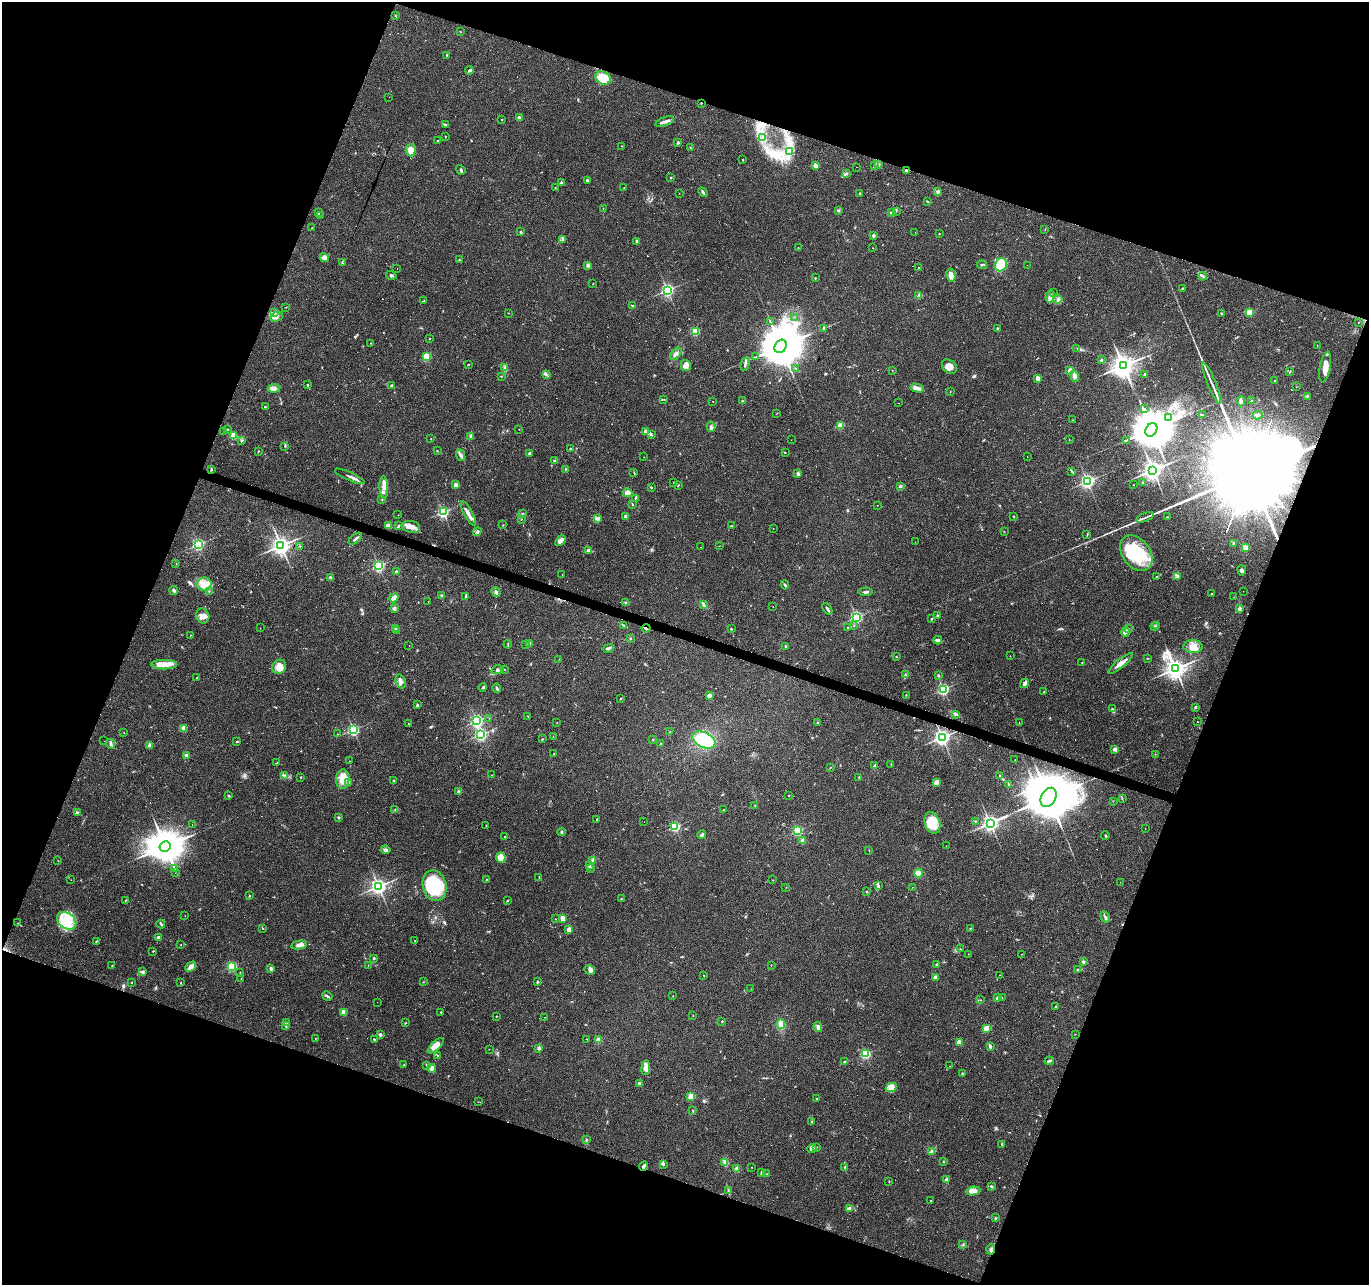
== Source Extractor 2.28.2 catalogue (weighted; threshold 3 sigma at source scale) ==
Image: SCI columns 1-5465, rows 210-5339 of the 5469 x 5613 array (HDU 1 of 3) = the unmasked area's bounding box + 8 px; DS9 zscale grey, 4 x 4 block average (1 PNG px = mean of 4 x 4 image px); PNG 1371 x 1287 px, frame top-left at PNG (2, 2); each listed source drawn as its Kron ellipse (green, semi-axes under 4 px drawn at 4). Shown black and unused: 40% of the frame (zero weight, under 2 of 3 exposures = <1% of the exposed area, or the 3 px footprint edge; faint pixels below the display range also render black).
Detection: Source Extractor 2.28.2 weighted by HDU 2 'WHT'. Background 0.0349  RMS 0.004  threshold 0.018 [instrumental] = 3 sigma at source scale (4.5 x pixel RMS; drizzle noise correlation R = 1.50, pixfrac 1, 0.0396/0.0396 arcsec/px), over >= 5 px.
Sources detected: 664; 2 too faint to see at this stretch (4 x 4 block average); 11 inside a brighter object's white glare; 79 cosmic-ray / hot-pixel residue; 1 long thin detection or spike segment (spike, bleed or trail) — neither listed nor drawn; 14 coinciding with a brighter row at this scale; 28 inside a brighter listed object's ellipse — not listed separately; of the other 529, all 500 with FLUX_AUTO >= 0.489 (the completeness limit of this list) listed and drawn (29 fainter detections not listed), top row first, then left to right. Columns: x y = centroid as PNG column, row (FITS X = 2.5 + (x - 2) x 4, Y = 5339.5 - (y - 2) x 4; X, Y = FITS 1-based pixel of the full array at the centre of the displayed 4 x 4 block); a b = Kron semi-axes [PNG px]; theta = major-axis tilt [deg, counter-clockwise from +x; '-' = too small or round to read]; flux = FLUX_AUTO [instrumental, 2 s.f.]
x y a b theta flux
396 16 3 2 - 1.4
461 32 2 2 - 0.68
447 55 2 2 - 3.8
469 70 4 3 - 3.4
603 78 8 6 -26 50
389 97 2 2 - 0.8
701 103 2 2 - 2.4
519 118 2 2 - 19
502 119 2 2 - 1.1
665 122 10 2 19 10
445 125 4 2 - 4.9
445 137 2 2 - 1.1
762 137 2 2 - 0.66
438 141 2 2 - 0.86
678 143 3 2 - 2.8
621 146 2 2 - 0.8
690 147 2 2 - 1.2
411 150 6 5 - 20
790 151 3 2 - 2.3
742 160 2 2 - 2.4
879 164 3 2 - 1.4
874 165 2 2 - 1.1
815 166 2 2 - 34
856 167 2 2 - 1.2
461 170 5 2 - 3.4
907 171 3 3 - 4
847 173 2 2 - 0.96
671 178 2 2 - 5.4
587 180 2 2 - 9
562 182 3 2 - 1.8
555 188 2 2 - 1.2
624 188 2 2 - 0.53
703 192 5 2 - 3.2
937 192 3 3 - 3.7
679 193 2 2 - 0.51
860 193 2 2 - 1.4
927 201 3 2 - 2.7
603 209 2 2 - 0.73
838 210 3 2 - 1.5
896 211 2 2 - 1.2
892 212 3 2 - 3.7
318 213 2 2 - 2.2
320 216 2 2 - 0.65
312 228 2 2 - 0.77
1045 230 2 2 - 0.68
520 232 3 2 - 2.3
915 233 2 2 - 0.73
939 234 2 2 - 0.83
873 236 3 2 - 4.3
563 239 4 2 - 1.7
637 241 2 2 - 11
798 248 2 2 - 0.62
873 248 2 2 - 0.75
324 257 4 4 - 8.9
459 260 2 2 - 1.5
342 262 4 2 - 1.3
588 265 2 2 - 23
982 265 5 2 - 3.3
1001 265 7 5 63 53
1027 265 2 2 - 0.49
397 268 2 2 - 2.5
919 268 2 2 - 4.2
391 275 5 3 - 3.9
951 275 7 3 -78 18
1203 276 4 2 - 3.3
815 278 2 2 - 1.6
593 284 2 2 - 0.51
1182 289 3 2 - 1.8
667 290 2 2 - 530
1053 293 2 2 - 0.61
919 296 4 3 - 9.8
1050 297 6 3 77 14
1058 299 4 3 - 5.4
424 301 2 2 - 0.93
633 306 4 2 - 2.4
286 307 2 2 - 0.85
274 312 4 3 - 4.7
1249 312 2 2 - 94
508 313 2 2 - 0.87
1222 313 2 2 - 1.1
276 317 6 4 22 9.6
795 317 2 2 - 0.72
770 322 2 2 - 0.94
1358 323 2 2 - 1.3
823 328 3 2 - 3.1
997 329 3 2 - 1.5
695 332 2 2 - 130
430 338 2 2 - 1.2
371 343 2 2 - 0.76
1317 345 2 2 - 0.78
781 346 7 5 55 11000
1077 348 2 2 - 1.9
676 354 7 3 46 8.3
427 356 2 2 - 130
756 357 2 2 - 1.1
1101 360 2 2 - 8.6
468 364 2 2 - 1.7
745 364 7 2 76 5.5
686 365 5 5 - 18
1123 366 4 3 - 2500
949 367 8 6 -38 17
1325 367 15 5 79 26
505 368 2 2 - 1.2
796 368 2 2 - 0.93
892 370 2 2 - 0.67
1070 370 2 2 - 35
1290 372 2 2 - 1.2
1144 374 3 2 - 2.3
546 375 2 2 - 1.6
501 376 2 2 - 1.5
1075 376 5 4 - 6.6
1038 378 2 2 - 36
1275 381 2 2 - 1.6
1212 383 22 2 -67 16
307 385 2 2 - 5.1
391 385 2 2 - 4
1296 387 2 2 - 0.54
274 388 6 3 6 7.5
917 388 7 3 -13 7.6
950 392 2 2 - 0.62
1307 396 2 2 - 0.82
664 399 2 2 - 0.9
713 401 2 2 - 0.68
742 401 2 2 - 2.6
1241 401 5 4 - 5.2
1251 401 4 2 - 2.3
898 403 2 2 - 0.53
265 407 2 2 - 5.9
1144 408 2 2 - 1
777 413 2 2 - 0.67
1202 414 2 2 - 1
1258 415 5 2 - 4.2
1168 417 3 3 - 3.7
1072 420 2 2 - 0.65
840 426 2 2 - 87
711 427 5 3 - 4.8
228 429 2 2 - 1.7
519 429 2 2 - 0.66
1151 430 7 5 61 11000
224 432 2 2 - 4
645 432 2 2 - 20
651 435 3 2 - 2.1
233 436 2 2 - 81
470 437 2 2 - 2
431 439 2 2 - 1
1069 439 2 2 - 2.8
242 440 4 2 - 2.9
791 440 2 2 - 0.56
1126 440 2 2 - 1.6
285 446 3 2 - 2.2
570 449 2 2 - 3.1
258 451 2 2 - 1.5
437 451 3 2 - 0.95
785 452 2 2 - 1.5
529 453 2 2 - 12
460 455 6 2 -66 5.5
644 457 2 2 - 1
1027 457 2 2 - 0.57
554 461 3 2 - 2.5
211 469 3 2 - 2
565 469 2 2 - 1.2
1153 470 3 3 - 1600
1072 471 3 2 - 1.6
634 472 2 2 - 0.98
798 474 3 2 - 7.3
350 476 16 2 -24 8.6
1087 481 2 2 - 590
674 482 2 2 - 1.4
1143 483 2 2 - 8.5
456 485 2 2 - 32
678 485 2 2 - 1.1
1133 485 2 2 - 1
900 486 2 2 - 13
384 487 11 4 -88 16
651 487 3 2 - 1.4
627 493 5 4 - 15
635 498 3 2 - 1.8
382 500 2 2 - 0.81
632 504 3 2 - 1.7
877 505 2 2 - 0.8
443 512 2 2 - 390
523 513 2 2 - 1.2
468 514 14 3 -60 13
398 515 2 2 - 1.2
1013 516 2 2 - 3.7
625 517 2 2 - 18
1145 517 9 2 22 5.6
1167 517 3 2 - 1.7
521 519 2 2 - 1.2
598 519 2 2 - 19
503 525 2 2 - 0.79
388 526 4 3 - 8.5
398 526 3 2 - 3.1
732 526 2 2 - 0.78
411 527 9 6 -13 17
773 528 2 2 - 0.6
1004 531 2 2 - 0.7
477 532 4 3 - 5.1
1087 535 3 2 - 1.3
355 539 8 2 38 6
560 541 6 3 48 13
915 542 2 2 - 0.57
1233 543 2 2 - 2.2
198 544 2 2 - 410
281 545 3 3 - 1400
300 546 2 2 - 0.85
719 546 2 2 - 0.74
701 547 2 2 - 1.1
1246 548 2 2 - 49
588 550 3 2 - 4.8
1136 553 19 14 -53 130
176 564 2 2 - 0.64
379 566 2 2 - 390
1242 570 5 3 - 6.4
397 572 4 3 - 4.3
562 574 2 2 - 0.5
1156 577 2 2 - 1
1177 577 3 2 - 3.1
331 578 3 2 - 2.1
204 584 7 6 - 21
785 585 4 2 - 3.1
174 590 4 3 - 5.6
209 591 2 2 - 1.1
1243 591 2 2 - 0.55
496 592 5 2 - 7
866 592 7 2 3 5.4
1212 593 2 2 - 0.63
441 595 3 2 - 2.3
465 596 4 2 - 2.6
1234 597 2 2 - 0.49
394 598 4 3 - 18
428 601 2 2 - 0.61
625 602 2 2 - 1.3
704 605 4 2 - 3.5
773 607 2 2 - 0.62
394 609 2 2 - 22
827 609 6 2 -57 4.9
1239 609 4 3 - 5.5
937 615 3 2 - 2.6
203 616 7 6 - 15
856 617 2 2 - 370
931 619 3 2 - 3.1
624 625 2 2 - 1.3
854 625 2 2 - 0.73
1157 625 2 2 - 1.4
1154 626 3 2 - 1.9
847 627 2 2 - 1.3
260 628 2 2 - 0.67
396 628 3 2 - 3.2
646 628 4 2 - 4.4
731 629 3 2 - 1.8
1128 629 3 2 - 2.3
397 631 2 2 - 1.2
1125 632 4 2 - 16
190 635 2 2 - 0.82
630 639 2 2 - 1.6
938 640 4 2 - 11
508 644 4 2 - 1.9
526 644 2 2 - 0.71
529 644 2 2 - 28
409 645 2 2 - 0.88
786 646 2 2 - 5.8
1193 647 10 6 -2 21
608 648 6 2 15 5.7
1010 656 2 2 - 0.72
896 657 2 2 - 1.3
1147 658 3 2 - 1.3
559 659 2 2 - 0.56
1082 663 3 2 - 0.97
1120 663 15 3 38 17
164 665 13 4 0 28
279 667 7 6 - 21
504 669 2 2 - 1.1
1175 669 3 3 - 1800
497 670 6 4 24 7.2
906 675 2 2 - 5.8
938 675 3 2 - 2.8
197 678 2 2 - 0.71
401 681 7 4 -75 12
1025 683 5 3 - 7
483 687 4 2 - 3.2
497 688 4 2 - 3.8
943 689 2 2 - 390
1044 692 2 2 - 1.5
906 695 2 2 - 1.2
709 696 2 2 - 39
620 699 3 2 - 1.9
417 705 3 2 - 5.1
1195 707 2 2 - 12
1112 709 3 2 - 2.7
956 714 4 3 - 3.5
528 717 4 2 - 1.3
489 718 2 2 - 0.58
477 721 2 2 - 450
1197 721 2 2 - 0.59
557 722 2 2 - 0.54
1019 722 2 2 - 1.6
818 723 2 2 - 1.3
408 724 2 2 - 1.3
184 728 2 2 - 55
353 730 2 2 - 380
670 732 3 2 - 1.4
124 733 2 2 - 0.67
337 734 2 2 - 0.58
480 734 2 2 - 450
553 737 2 2 - 0.88
942 737 3 3 - 900
542 739 3 2 - 0.93
653 739 2 2 - 1.7
704 740 12 7 -25 120
104 741 2 2 - 0.59
237 742 3 2 - 1.7
660 743 2 2 - 5.8
110 744 5 2 - 4.2
150 745 2 2 - 34
1115 749 2 2 - 30
554 754 2 2 - 1.6
1155 754 2 2 - 0.61
186 755 2 2 - 20
1015 760 2 2 - 0.6
349 761 2 2 - 0.6
277 763 3 2 - 0.96
891 764 2 2 - 0.57
874 766 4 2 - 2.8
830 768 2 2 - 0.81
492 775 2 2 - 0.51
285 776 4 2 - 3.3
1000 776 2 2 - 3.7
301 777 2 2 - 1.3
859 777 2 2 - 1.6
343 779 10 6 88 36
394 781 4 2 - 3.8
349 782 2 2 - 0.91
936 782 4 3 - 12
1008 784 3 2 - 1.4
459 792 2 2 - 25
229 796 3 2 - 2
789 796 2 2 - 1.9
1049 797 10 7 60 22000
1122 798 2 2 - 0.74
1113 801 2 2 - 0.67
755 805 2 2 - 0.75
395 810 2 2 - 1
723 810 2 2 - 0.95
77 812 3 2 - 2.5
338 817 3 2 - 2.3
597 819 2 2 - 2.9
975 821 2 2 - 1.5
644 822 2 2 - 0.87
932 823 11 7 -72 58
990 823 3 3 - 930
192 825 2 2 - 0.62
486 825 2 2 - 0.69
675 826 2 2 - 240
1145 829 2 2 - 0.49
797 831 2 2 - 230
561 832 4 2 - 5.2
702 835 4 2 - 5.9
1105 835 4 2 - 2
505 837 2 2 - 2.7
803 840 2 2 - 30
165 846 6 5 - 7300
946 846 2 2 - 0.61
385 850 5 3 - 5.9
869 851 2 2 - 0.68
501 857 5 4 - 24
592 860 3 2 - 2
58 861 2 2 - 0.62
589 866 2 2 - 12
174 868 3 2 - 1.4
591 868 2 2 - 1.2
175 873 2 2 - 0.53
918 873 4 3 - 16
539 878 4 2 - 1.6
487 879 2 2 - 1.1
71 880 2 2 - 0.52
773 880 2 2 - 0.97
1120 882 2 2 - 0.58
878 885 3 2 - 3.2
378 886 3 3 - 960
435 886 16 11 -73 160
786 887 2 2 - 0.51
912 887 2 2 - 0.54
866 892 3 2 - 2.1
250 896 2 2 - 1.4
621 899 2 2 - 1.4
126 900 2 2 - 0.79
507 901 2 2 - 1.5
185 916 2 2 - 0.56
1105 917 6 2 -60 5
563 918 2 2 - 50
556 919 2 2 - 0.6
67 921 10 7 -36 48
18 923 2 2 - 0.73
161 924 4 2 - 2.8
970 928 3 2 - 0.86
263 929 2 2 - 1.2
569 929 2 2 - 36
159 937 3 2 - 7
415 940 2 2 - 0.84
96 941 3 2 - 1.6
181 944 2 2 - 0.81
299 945 8 3 11 10
960 949 2 2 - 1.1
153 951 2 2 - 1.5
968 954 2 2 - 0.67
1021 954 2 2 - 3.4
374 958 2 2 - 9.3
1083 962 3 2 - 5.3
368 965 2 2 - 0.75
771 965 2 2 - 0.6
936 965 3 2 - 2.5
112 966 3 2 - 1.2
232 966 2 2 - 210
191 967 6 3 44 17
271 969 3 2 - 7.6
590 970 5 3 - 7
1078 970 3 2 - 1.6
142 972 4 3 - 5.2
240 972 2 2 - 1.1
999 975 2 2 - 0.58
704 976 2 2 - 1.1
935 977 2 2 - 23
241 979 2 2 - 1.1
423 982 2 2 - 1.2
537 982 2 2 - 2.8
131 983 2 2 - 0.89
181 983 2 2 - 2.3
751 989 2 2 - 0.61
327 996 5 2 - 4
673 996 2 2 - 1.5
1002 997 2 2 - 0.84
997 998 2 2 - 20
981 1000 2 2 - 0.78
377 1002 2 2 - 1.2
1056 1006 2 2 - 1.5
344 1012 4 3 - 20
441 1012 2 2 - 2.4
693 1015 2 2 - 0.77
496 1016 2 2 - 1.1
544 1017 2 2 - 0.97
722 1021 2 2 - 3.1
287 1023 2 2 - 0.73
405 1023 3 2 - 1.6
781 1024 5 3 - 19
286 1026 3 2 - 2.3
818 1027 5 3 - 5
987 1028 4 3 - 15
1075 1034 2 2 - 0.87
380 1035 2 2 - 16
315 1038 2 2 - 1.1
374 1039 3 2 - 2.4
587 1039 2 2 - 1.1
599 1040 2 2 - 55
959 1042 2 2 - 56
436 1046 10 4 43 21
990 1046 4 3 - 3.9
539 1048 2 2 - 20
489 1049 2 2 - 0.61
865 1054 2 2 - 230
438 1055 3 2 - 1.6
1049 1061 5 2 - 4.4
844 1062 3 2 - 2.4
404 1065 2 2 - 1
426 1065 3 2 - 2.7
950 1066 2 2 - 0.68
646 1067 7 3 83 16
432 1068 4 4 - 12
962 1074 2 2 - 2.1
639 1083 3 3 - 5.4
891 1087 6 3 27 9.1
691 1096 2 2 - 100
816 1098 2 2 - 1.4
478 1102 2 2 - 0.57
693 1111 3 2 - 1.4
812 1122 2 2 - 2.2
586 1139 2 2 - 1.1
1002 1144 2 2 - 4.6
817 1147 2 2 - 0.83
812 1148 4 4 - 9.3
932 1151 4 3 - 3.9
725 1162 3 3 - 4.8
943 1162 2 2 - 7.3
663 1164 3 2 - 2.5
644 1166 5 2 - 6.1
752 1167 2 2 - 0.65
845 1167 3 2 - 1.9
737 1169 4 3 - 9.4
761 1172 3 2 - 3.1
767 1174 2 2 - 0.63
947 1180 2 2 - 21
889 1182 2 2 - 1.1
992 1186 4 2 - 2.7
728 1190 3 2 - 1.6
973 1191 7 4 8 13
931 1201 2 2 - 1.6
849 1208 3 3 - 4.9
996 1218 3 2 - 1.6
963 1245 2 2 - 1.5
991 1249 5 3 - 6.6
Overlapping masked pixels (flux is a lower limit): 6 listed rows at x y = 701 103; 907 171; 646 628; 1049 797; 644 1166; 991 1249
Diffuse or blended objects may show on this block-average render without a row.